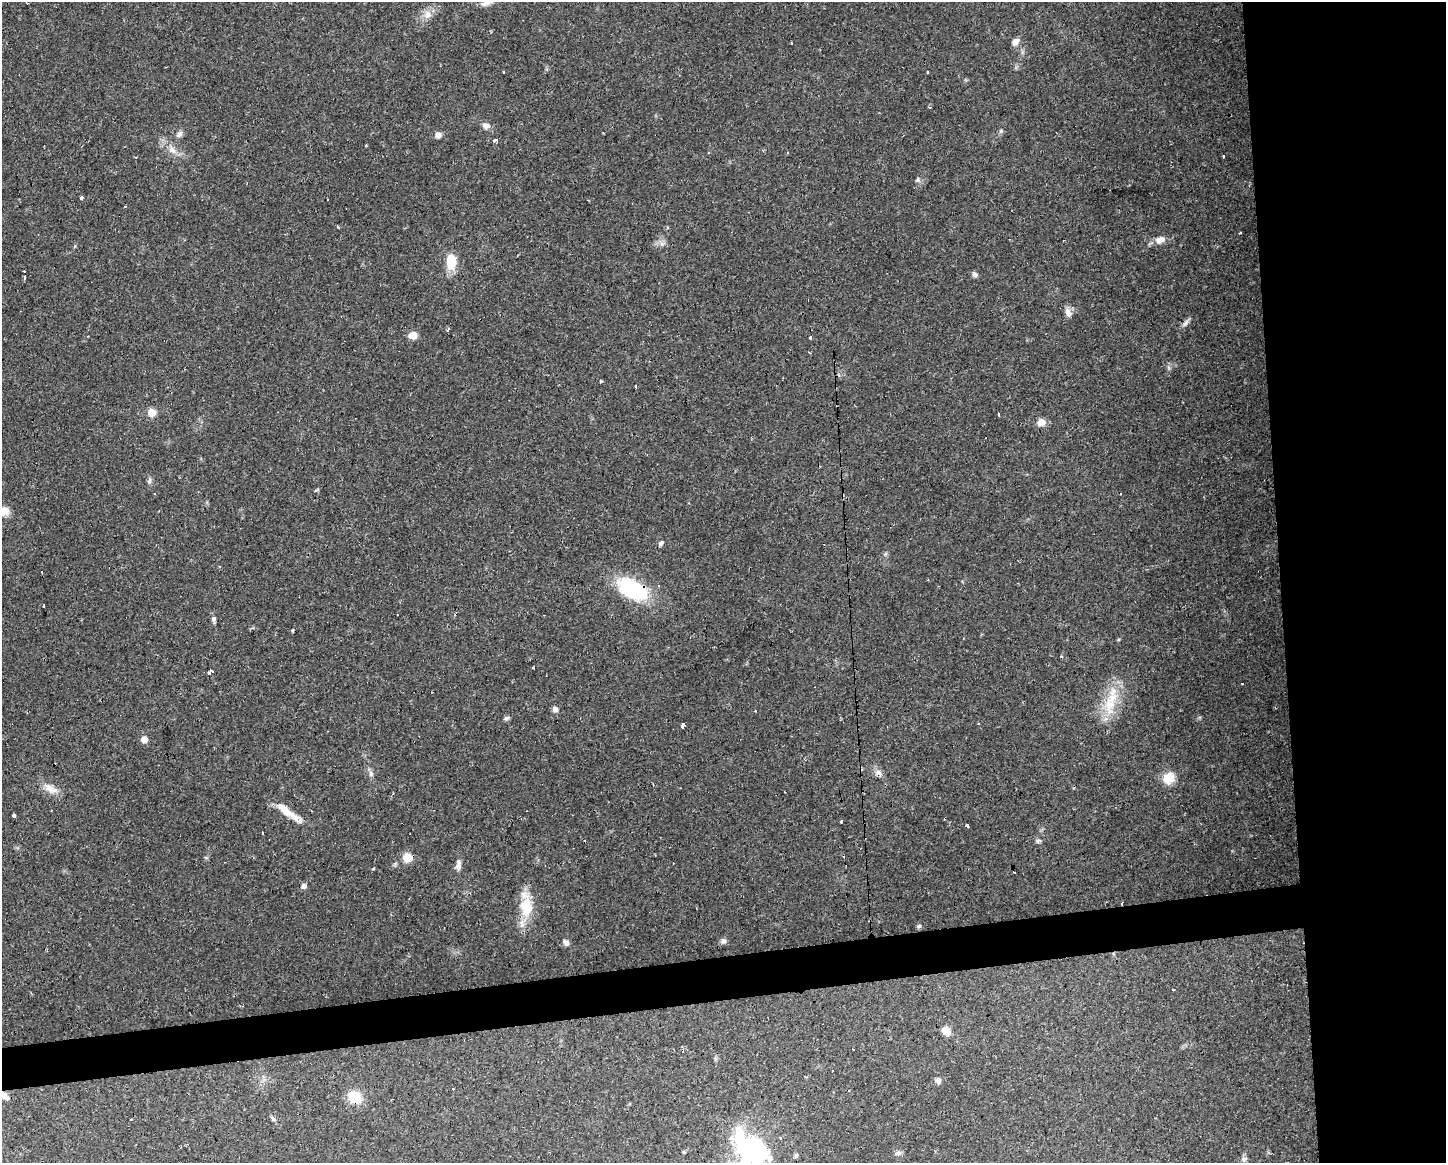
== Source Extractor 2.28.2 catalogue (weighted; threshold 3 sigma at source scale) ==
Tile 6 of 3 x 4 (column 3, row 2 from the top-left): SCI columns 2942-4385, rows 2321-3481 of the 4396 x 4641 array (HDU 1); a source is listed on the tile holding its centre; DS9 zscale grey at full resolution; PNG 1448 x 1165 px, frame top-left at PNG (2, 2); no overlay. Shown black and unused: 15% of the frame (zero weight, under 2 of 3 exposures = <1% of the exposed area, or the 3 px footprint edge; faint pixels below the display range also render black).
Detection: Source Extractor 2.28.2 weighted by HDU 2 'WHT'; one run over the whole footprint, this tile lists its part. Background 0.0625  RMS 0.0054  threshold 0.0244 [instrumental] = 3 sigma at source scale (4.5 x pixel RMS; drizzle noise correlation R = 1.50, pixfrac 1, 0.0396/0.0396 arcsec/px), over >= 5 px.
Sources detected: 100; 19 cosmic-ray / hot-pixel residue — not listed; the other 81 listed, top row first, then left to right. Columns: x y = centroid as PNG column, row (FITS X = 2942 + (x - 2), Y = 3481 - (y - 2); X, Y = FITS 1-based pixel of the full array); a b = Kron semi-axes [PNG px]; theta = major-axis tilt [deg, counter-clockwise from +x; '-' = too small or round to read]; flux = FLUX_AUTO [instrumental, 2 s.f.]
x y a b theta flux
487 2 19 8 24 4.6
427 14 13 11 47 4.7
1016 42 10 8 51 2.6
791 43 2 2 - 0.42
928 72 3 2 - 0.46
486 125 11 8 -18 2.8
1001 131 6 5 - 0.95
179 134 10 6 46 1.9
438 135 6 6 - 3.1
495 140 3 3 - 6.4
172 149 13 8 -49 4.1
1224 156 3 3 - 0.84
918 180 7 6 - 1.2
82 198 4 3 - 4.7
338 227 3 3 - 1.6
1240 233 3 2 - 0.8
1160 240 11 7 19 4.9
662 244 7 5 -44 1.6
451 260 11 8 87 18
974 274 7 6 - 1.7
24 277 4 3 - 3.7
1068 313 11 7 -63 3.3
1186 323 13 5 55 1.9
448 329 5 3 - 1
413 335 10 8 14 4.3
810 337 3 3 - 1.2
601 381 3 3 - 1.6
636 386 3 2 - 0.66
152 412 7 7 - 6
998 414 3 3 - 1.6
1041 422 9 8 - 4.5
150 481 8 6 74 1.3
1120 493 3 3 - 1.5
3 511 16 12 7 5.5
661 543 7 5 49 1.3
885 554 6 4 71 0.81
962 581 3 3 - 0.53
658 585 3 2 - 0.58
633 589 29 16 -27 50
44 606 3 2 - 0.76
214 619 9 6 -81 1.6
292 630 4 3 - 0.62
533 668 3 3 - 0.89
210 671 3 3 - 30
1242 683 3 2 - 0.8
1112 696 36 14 75 17
555 709 7 6 - 2.2
506 718 8 5 27 1.2
683 725 4 3 - 19
144 739 6 5 - 5.3
878 773 11 8 33 2.4
371 774 9 6 -76 1.7
1168 778 15 13 52 8.4
653 784 3 2 - 0.85
50 788 22 9 -40 5.5
286 811 34 8 -37 11
14 815 4 3 - 1.7
842 821 3 3 - 3.4
967 826 4 3 - 2.5
262 833 3 2 - 0.71
844 856 3 2 - 0.49
407 857 8 7 - 9
458 864 17 6 84 2.6
374 868 3 3 - 3.1
304 886 7 6 - 1.8
1121 903 3 2 - 1
526 907 31 18 88 16
919 926 5 5 - 1.1
723 941 8 7 - 1.8
566 943 9 7 -50 2
946 1031 9 7 -56 6.2
832 1071 3 3 - 1.4
938 1081 7 5 -81 2.7
4 1095 14 6 -43 3.1
355 1097 16 12 -37 11
273 1118 8 5 -61 1.1
751 1151 15 10 -43 260
684 1152 6 4 -89 0.61
898 1153 8 6 1 1.5
796 1155 7 5 74 1
1244 1159 8 6 17 1.6
Overlapping masked pixels (flux is a lower limit): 4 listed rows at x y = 633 589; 878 773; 1121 903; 4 1095
Isophote crosses this tile's border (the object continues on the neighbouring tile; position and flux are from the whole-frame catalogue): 4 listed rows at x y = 487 2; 3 511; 4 1095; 751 1151